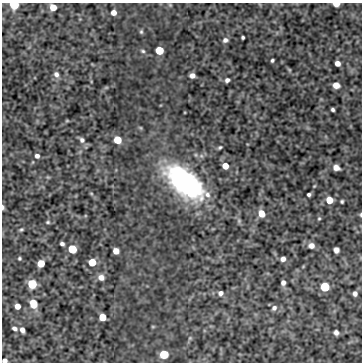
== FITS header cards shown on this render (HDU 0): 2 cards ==
NAXIS1  =                  360
NAXIS2  =                  360

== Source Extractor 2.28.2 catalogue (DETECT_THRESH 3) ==
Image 360 x 360 px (HDU 0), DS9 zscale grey, 1 PNG px = 1 image px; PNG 364 x 364 px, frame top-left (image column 1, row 360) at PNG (2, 3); no overlay
Background -0.615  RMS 0.81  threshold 2.44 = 3 sigma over >= 5 px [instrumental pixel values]
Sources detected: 60; all 60 listed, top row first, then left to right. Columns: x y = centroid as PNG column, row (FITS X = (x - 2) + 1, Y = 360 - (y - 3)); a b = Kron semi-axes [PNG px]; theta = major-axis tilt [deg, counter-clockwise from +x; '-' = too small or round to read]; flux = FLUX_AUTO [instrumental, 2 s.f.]
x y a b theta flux
336 4 6 4 -1 260
14 5 5 5 - 2600
170 5 5 4 - 56
53 7 5 5 - 670
113 12 5 5 - 330
141 32 6 5 - 83
243 37 3 3 - 81
225 40 6 5 - 170
159 50 5 5 - 1600
143 51 6 4 -18 85
272 60 4 3 - 84
337 63 5 4 - 360
289 69 6 3 -20 50
56 74 8 7 - 220
192 75 5 4 - 260
227 80 5 4 - 160
336 85 6 5 - 340
333 109 4 3 - 99
67 121 5 3 - 45
82 140 7 6 - 160
117 140 5 5 - 1200
220 147 4 4 - 74
37 156 5 5 - 170
225 166 5 5 - 680
336 168 6 5 - 260
185 182 37 18 -40 11000
309 194 4 3 - 110
329 200 5 5 - 890
342 201 3 3 - 75
3 207 6 3 -83 120
261 213 6 5 - 660
361 215 5 3 - 54
319 218 5 4 - 61
48 222 6 5 - 79
21 229 6 4 35 82
62 244 4 3 - 130
311 246 6 6 - 290
72 249 6 5 - 1700
336 250 6 5 - 190
116 251 5 5 - 480
19 258 4 4 - 70
283 259 5 4 - 220
92 262 5 5 - 1100
41 263 5 5 - 910
101 277 7 6 - 320
283 283 5 4 - 190
32 284 6 6 - 2000
325 287 5 5 - 3100
221 293 6 5 - 200
355 294 5 4 - 190
33 304 8 6 -68 990
17 306 5 4 - 400
274 308 7 6 - 170
102 317 5 5 - 1000
14 328 5 3 - 160
22 330 5 4 - 250
336 332 5 4 - 150
190 338 5 5 - 60
164 354 6 5 - 2100
4 361 5 4 - 180
At the frame edge (FLAGS 8, measured only in part): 5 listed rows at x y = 336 4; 14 5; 3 207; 361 215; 4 361